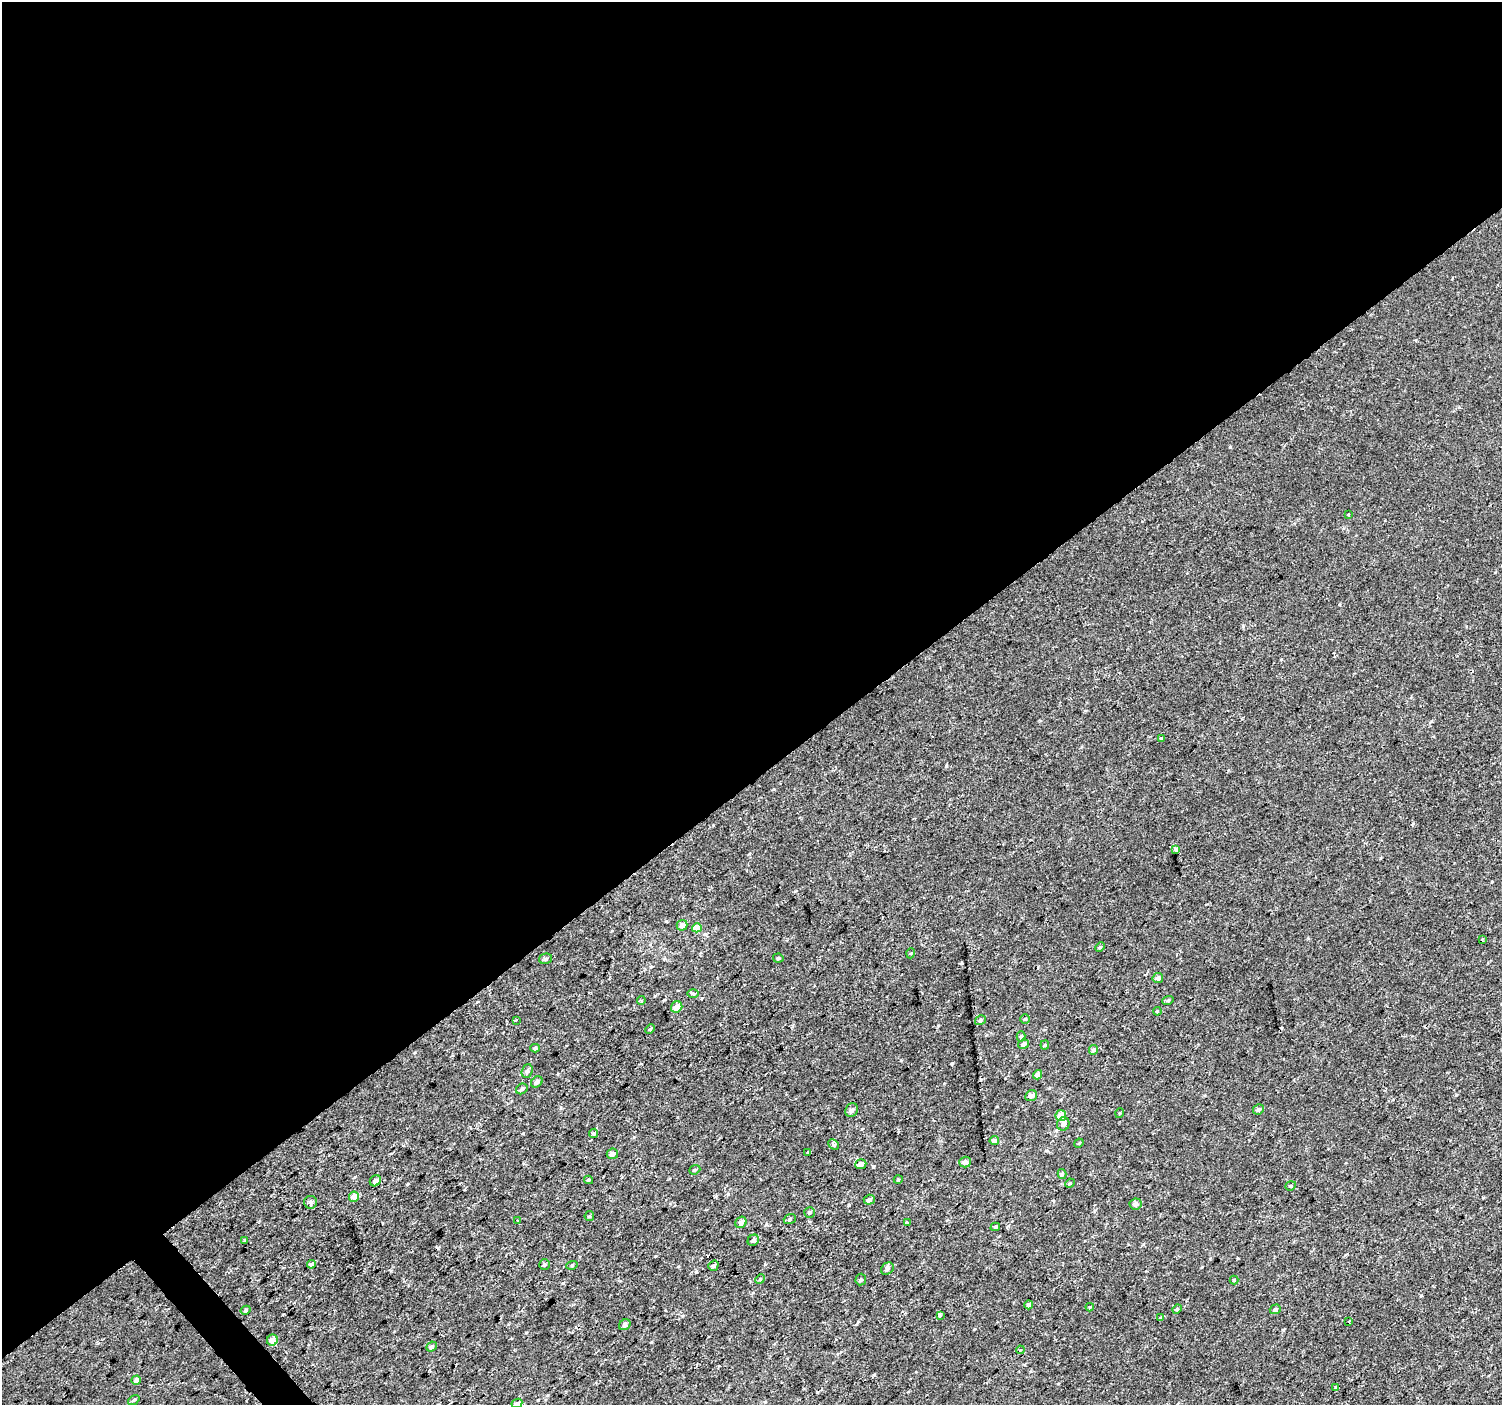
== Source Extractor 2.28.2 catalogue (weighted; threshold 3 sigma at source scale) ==
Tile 2 of 4 x 4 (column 2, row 1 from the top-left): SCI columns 1501-3000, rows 4349-5751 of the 6003 x 5958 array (HDU 1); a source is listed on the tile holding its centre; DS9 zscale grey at full resolution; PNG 1504 x 1407 px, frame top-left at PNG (2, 2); each listed source drawn as its Kron ellipse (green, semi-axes under 4 px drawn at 4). Shown black and unused: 56% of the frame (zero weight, under 2 of 3 exposures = <1% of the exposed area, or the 3 px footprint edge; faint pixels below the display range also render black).
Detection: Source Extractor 2.28.2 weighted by HDU 2 'WHT'; one run over the whole footprint, this tile lists its part. Background 2.98e-04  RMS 0.002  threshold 0.00922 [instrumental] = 3 sigma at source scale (4.5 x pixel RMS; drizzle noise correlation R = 1.50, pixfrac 1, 0.0396/0.0396 arcsec/px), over >= 5 px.
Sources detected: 90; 2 cosmic-ray / hot-pixel residue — neither listed nor drawn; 1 inside a brighter listed object's ellipse — not listed separately; the other 87 listed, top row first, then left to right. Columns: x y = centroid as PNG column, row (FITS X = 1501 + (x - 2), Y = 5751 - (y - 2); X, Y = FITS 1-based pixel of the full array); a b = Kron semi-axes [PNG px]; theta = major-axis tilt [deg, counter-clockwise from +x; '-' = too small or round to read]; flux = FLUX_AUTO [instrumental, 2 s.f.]
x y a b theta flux
1348 515 3 2 - 0.19
1161 739 3 3 - 0.84
1176 850 4 3 - 1.5
682 925 5 5 - 0.83
697 928 5 4 - 2.7
1482 939 3 3 - 0.26
1100 947 5 4 - 0.25
911 953 5 3 - 0.16
778 958 5 4 - 0.31
545 959 7 5 14 0.43
1158 978 5 5 - 0.75
693 993 6 4 -1 0.25
1168 1000 6 3 20 0.22
641 1001 4 3 - 0.35
677 1007 6 5 - 1.6
1157 1011 4 3 - 0.23
1025 1019 5 5 - 0.24
516 1020 3 2 - 0.27
980 1020 5 4 - 0.38
650 1029 5 3 - 0.22
1021 1036 5 4 - 0.34
1023 1044 5 4 - 0.8
1045 1045 4 4 - 0.21
535 1048 4 3 - 0.35
1094 1050 5 4 - 0.5
527 1071 7 5 70 0.53
1038 1075 5 4 - 1.1
537 1082 6 5 - 0.69
522 1089 6 5 - 0.42
1031 1096 6 5 - 0.7
1258 1109 5 5 - 0.53
852 1110 7 6 - 0.73
1120 1113 5 3 - 0.18
1061 1116 5 5 - 2.5
1063 1124 7 6 - 0.71
594 1133 5 4 - 0.41
994 1141 5 4 - 0.72
1079 1143 5 4 - 0.2
834 1145 6 4 -42 0.5
808 1153 3 3 - 0.34
612 1154 6 5 - 1.2
965 1162 6 5 - 0.68
861 1164 5 5 - 0.83
695 1170 6 4 22 0.3
1062 1174 5 4 - 0.29
588 1180 4 4 - 0.22
898 1180 4 3 - 0.17
375 1181 6 5 - 0.64
1070 1183 5 4 - 0.2
1291 1186 5 4 - 0.26
354 1197 5 5 - 1.9
869 1200 5 5 - 0.69
311 1202 6 6 - 0.52
1136 1204 6 5 - 0.84
810 1212 5 5 - 0.32
589 1216 5 4 - 0.21
790 1219 6 4 20 0.37
517 1220 4 3 - 0.18
741 1222 6 5 - 0.91
907 1222 4 3 - 0.61
995 1227 5 4 - 0.29
245 1240 4 3 - 0.26
753 1240 6 5 - 0.44
311 1264 4 3 - 3.2
544 1265 5 5 - 0.32
572 1265 5 3 - 0.24
713 1266 5 4 - 0.46
887 1269 7 5 41 0.59
760 1279 5 4 - 0.23
861 1280 6 5 - 0.31
1234 1280 4 4 - 0.21
1029 1305 4 4 - 0.55
1090 1307 4 4 - 0.21
1177 1309 5 4 - 0.27
1275 1309 5 4 - 0.48
246 1310 5 4 - 0.34
940 1315 3 3 - 0.51
1161 1317 4 3 - 0.36
1349 1321 3 2 - 0.21
625 1325 6 5 - 0.66
272 1340 5 5 - 1.5
431 1346 5 4 - 0.43
1020 1350 4 3 - 0.2
136 1380 5 4 - 0.88
1336 1388 4 3 - 0.6
134 1400 6 4 36 0.32
517 1403 5 4 - 0.59
Isophote crosses this tile's border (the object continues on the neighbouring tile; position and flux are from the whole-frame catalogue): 1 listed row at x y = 517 1403
Unlisted compact peaks at least as high as the median listed source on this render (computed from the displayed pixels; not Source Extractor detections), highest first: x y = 666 921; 1243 626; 1230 447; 952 1064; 873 1167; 795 891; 664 1000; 523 1133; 655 1256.